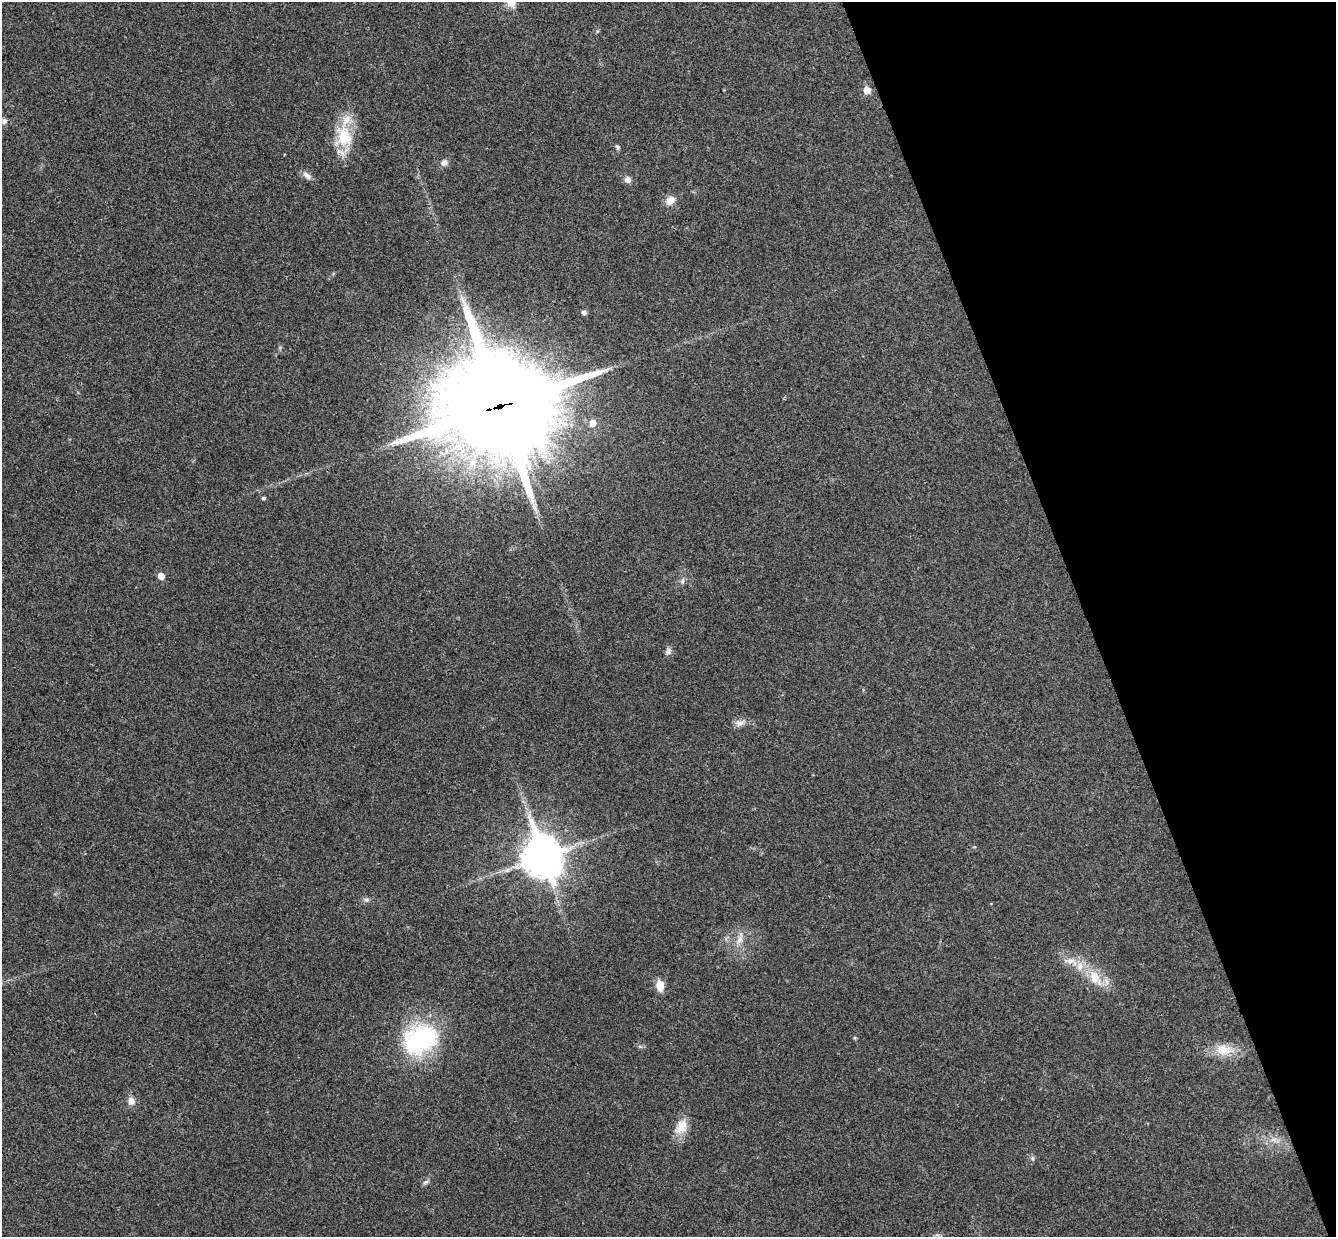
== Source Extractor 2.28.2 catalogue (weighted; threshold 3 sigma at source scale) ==
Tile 12 of 4 x 4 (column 4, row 3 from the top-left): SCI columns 4060-5393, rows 1406-2640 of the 5452 x 5404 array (HDU 1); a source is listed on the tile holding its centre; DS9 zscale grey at full resolution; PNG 1338 x 1239 px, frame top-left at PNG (2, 2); no overlay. Shown black and unused: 19% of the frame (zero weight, under 3 of 4 exposures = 6% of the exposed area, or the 3 px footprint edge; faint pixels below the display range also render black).
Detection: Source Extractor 2.28.2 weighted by HDU 2 'WHT'; one run over the whole footprint, this tile lists its part. Background 0.0357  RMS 0.0062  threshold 0.0277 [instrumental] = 3 sigma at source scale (4.5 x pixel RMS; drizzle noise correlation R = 1.50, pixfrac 1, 0.05/0.05 arcsec/px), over >= 5 px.
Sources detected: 31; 1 inside a brighter listed object's ellipse — not listed separately; the other 30 listed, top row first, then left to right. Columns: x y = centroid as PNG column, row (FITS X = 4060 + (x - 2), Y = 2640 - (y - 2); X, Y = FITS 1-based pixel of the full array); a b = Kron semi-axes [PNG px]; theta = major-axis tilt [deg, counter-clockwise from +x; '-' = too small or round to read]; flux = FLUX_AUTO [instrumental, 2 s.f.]
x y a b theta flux
867 90 6 5 - 8.1
4 121 7 7 - 2.1
344 137 32 21 -78 24
617 147 7 5 -53 1.1
444 162 8 8 - 2.8
307 176 13 7 -37 3.2
627 179 8 8 - 2.6
670 201 11 9 40 5.4
584 312 6 5 - 1.8
499 406 40 38 -29 9700
593 423 6 6 - 5.8
264 498 5 4 - 1.1
161 576 5 5 - 5.8
683 581 8 4 81 1.2
668 651 10 7 43 2.1
740 723 15 6 7 3.5
542 857 16 12 -70 1500
367 900 8 5 -18 1.4
740 940 11 9 57 4.2
1070 961 12 9 -1 4.9
1080 966 13 9 81 5.8
1094 977 22 15 -74 12
660 986 11 7 -80 8.1
420 1039 45 33 28 67
1223 1050 24 15 -7 12
131 1101 11 9 -74 3.8
681 1127 22 15 58 9.1
1273 1140 8 5 0 1.9
1032 1158 6 4 -89 1.1
426 1182 8 4 22 1.3
Overlapping masked pixels (flux is a lower limit): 1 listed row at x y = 499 406